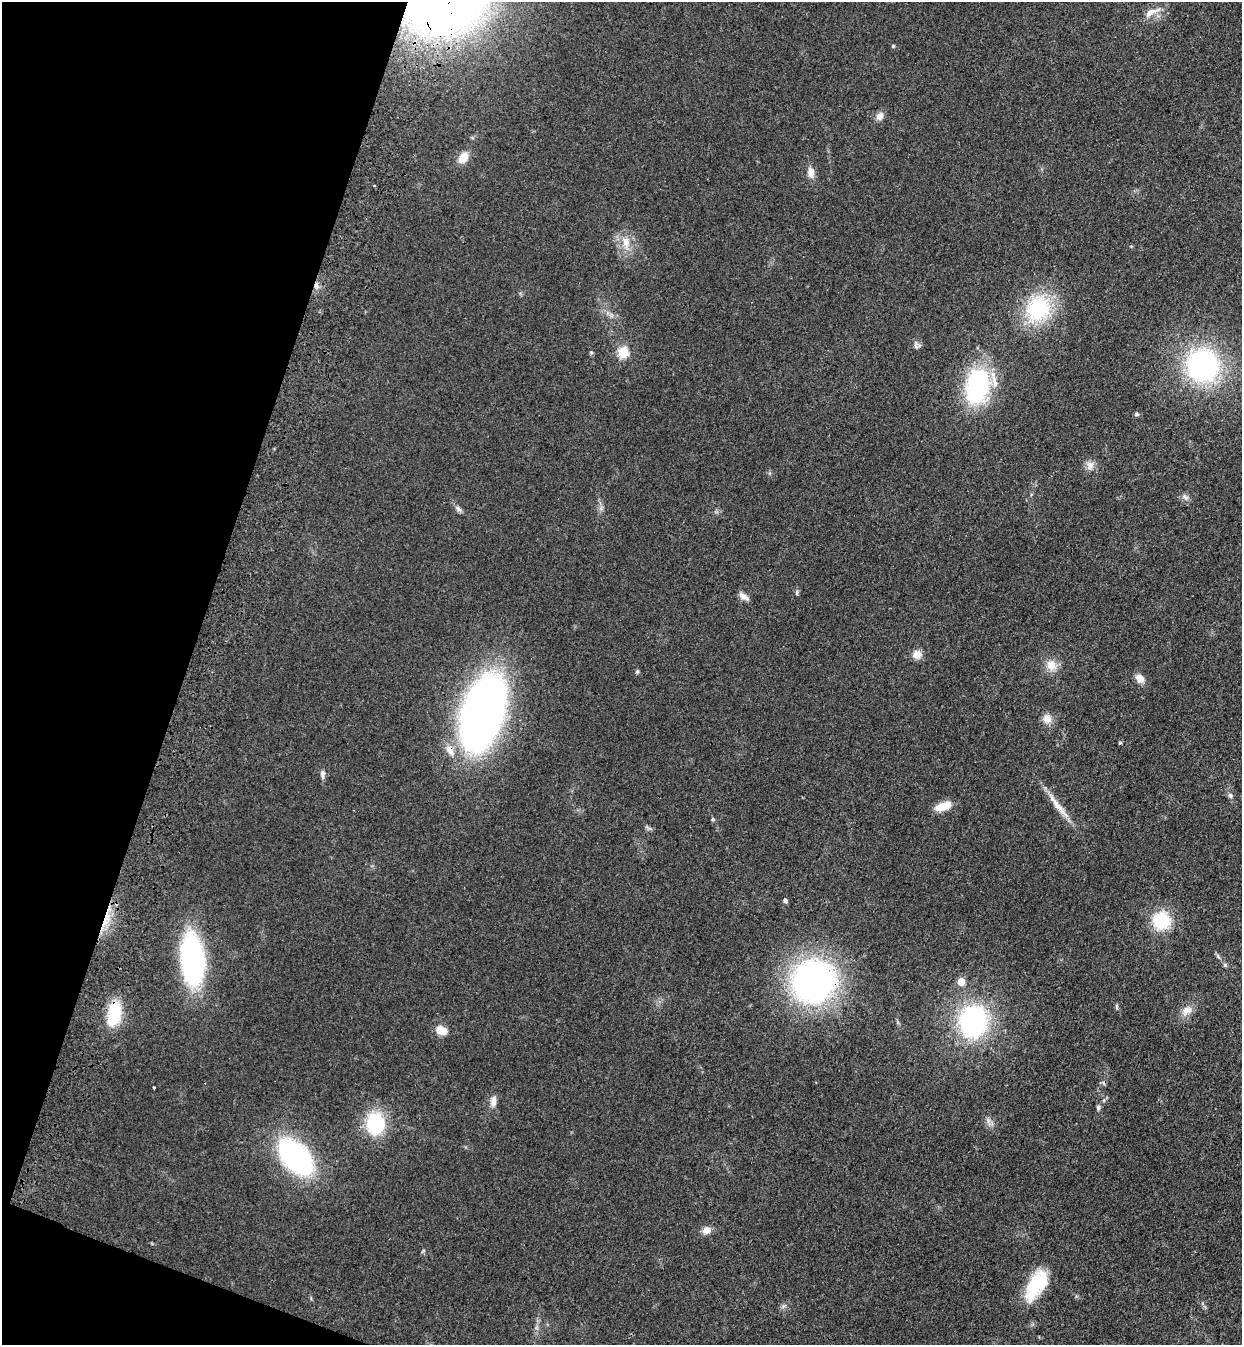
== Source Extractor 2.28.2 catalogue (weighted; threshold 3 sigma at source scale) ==
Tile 9 of 4 x 4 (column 1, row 3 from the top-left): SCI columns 245-1484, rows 1387-2729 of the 5574 x 5458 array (HDU 1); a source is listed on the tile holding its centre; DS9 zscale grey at full resolution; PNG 1244 x 1347 px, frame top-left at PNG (2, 2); no overlay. Shown black and unused: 17% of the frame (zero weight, under 3 of 4 exposures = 6% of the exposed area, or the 3 px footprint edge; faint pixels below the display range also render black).
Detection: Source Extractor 2.28.2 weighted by HDU 2 'WHT'; one run over the whole footprint, this tile lists its part. Background 0.0826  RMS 0.0066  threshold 0.0298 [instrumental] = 3 sigma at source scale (4.5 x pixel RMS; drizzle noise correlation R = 1.50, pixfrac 1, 0.05/0.05 arcsec/px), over >= 5 px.
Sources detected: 55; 2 inside a brighter listed object's ellipse — not listed separately; the other 53 listed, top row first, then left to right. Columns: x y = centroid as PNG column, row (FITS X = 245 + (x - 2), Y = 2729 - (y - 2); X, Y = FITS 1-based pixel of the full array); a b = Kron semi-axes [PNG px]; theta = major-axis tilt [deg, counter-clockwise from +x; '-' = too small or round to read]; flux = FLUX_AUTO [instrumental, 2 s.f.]
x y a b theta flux
1151 12 25 8 23 6.7
893 46 4 4 - 1
880 116 11 8 63 4.1
463 157 13 9 52 8.5
811 172 14 8 -78 5.2
626 242 14 10 -70 8.2
1131 246 4 4 - 0.6
316 286 8 6 -69 2.4
1038 309 34 29 63 52
611 315 7 4 -72 1.4
916 345 11 5 -83 1.8
591 352 5 5 - 0.96
623 352 6 5 - 47
1202 365 32 31 - 120
977 386 31 20 77 97
1136 414 5 4 - 1.5
1090 465 13 9 59 4.5
1185 497 11 5 -39 2.3
458 509 10 6 -46 2.2
797 592 7 4 84 1.1
744 596 16 6 -34 3.7
917 655 11 10 - 5.3
1051 665 16 14 -61 8.3
637 672 5 5 - 0.95
1140 678 13 9 -46 5.2
483 713 69 36 72 400
1047 719 13 12 - 5.6
1120 743 5 4 - 0.79
323 774 10 5 -89 2.5
1230 795 7 6 - 1.7
943 806 18 8 19 11
1058 806 48 7 -52 11
713 819 5 4 - 0.89
785 901 6 5 - 1.5
106 917 18 8 73 11
1161 921 16 16 - 35
192 960 39 17 -84 160
1225 965 5 5 - 1.1
961 981 5 5 - 13
813 982 45 43 45 200
1117 1007 8 4 -89 0.99
1187 1010 16 10 42 6.1
114 1013 24 12 81 31
973 1021 17 14 85 200
441 1030 12 8 -19 9.9
154 1087 3 3 - 1
493 1101 14 8 85 4.2
1098 1107 7 5 88 1.5
988 1121 13 5 -71 2.9
375 1123 20 17 -88 46
295 1157 33 19 -49 150
706 1230 12 9 22 4.3
1037 1283 35 20 57 32
Overlapping masked pixels (flux is a lower limit): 4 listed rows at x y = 316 286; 106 917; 813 982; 114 1013